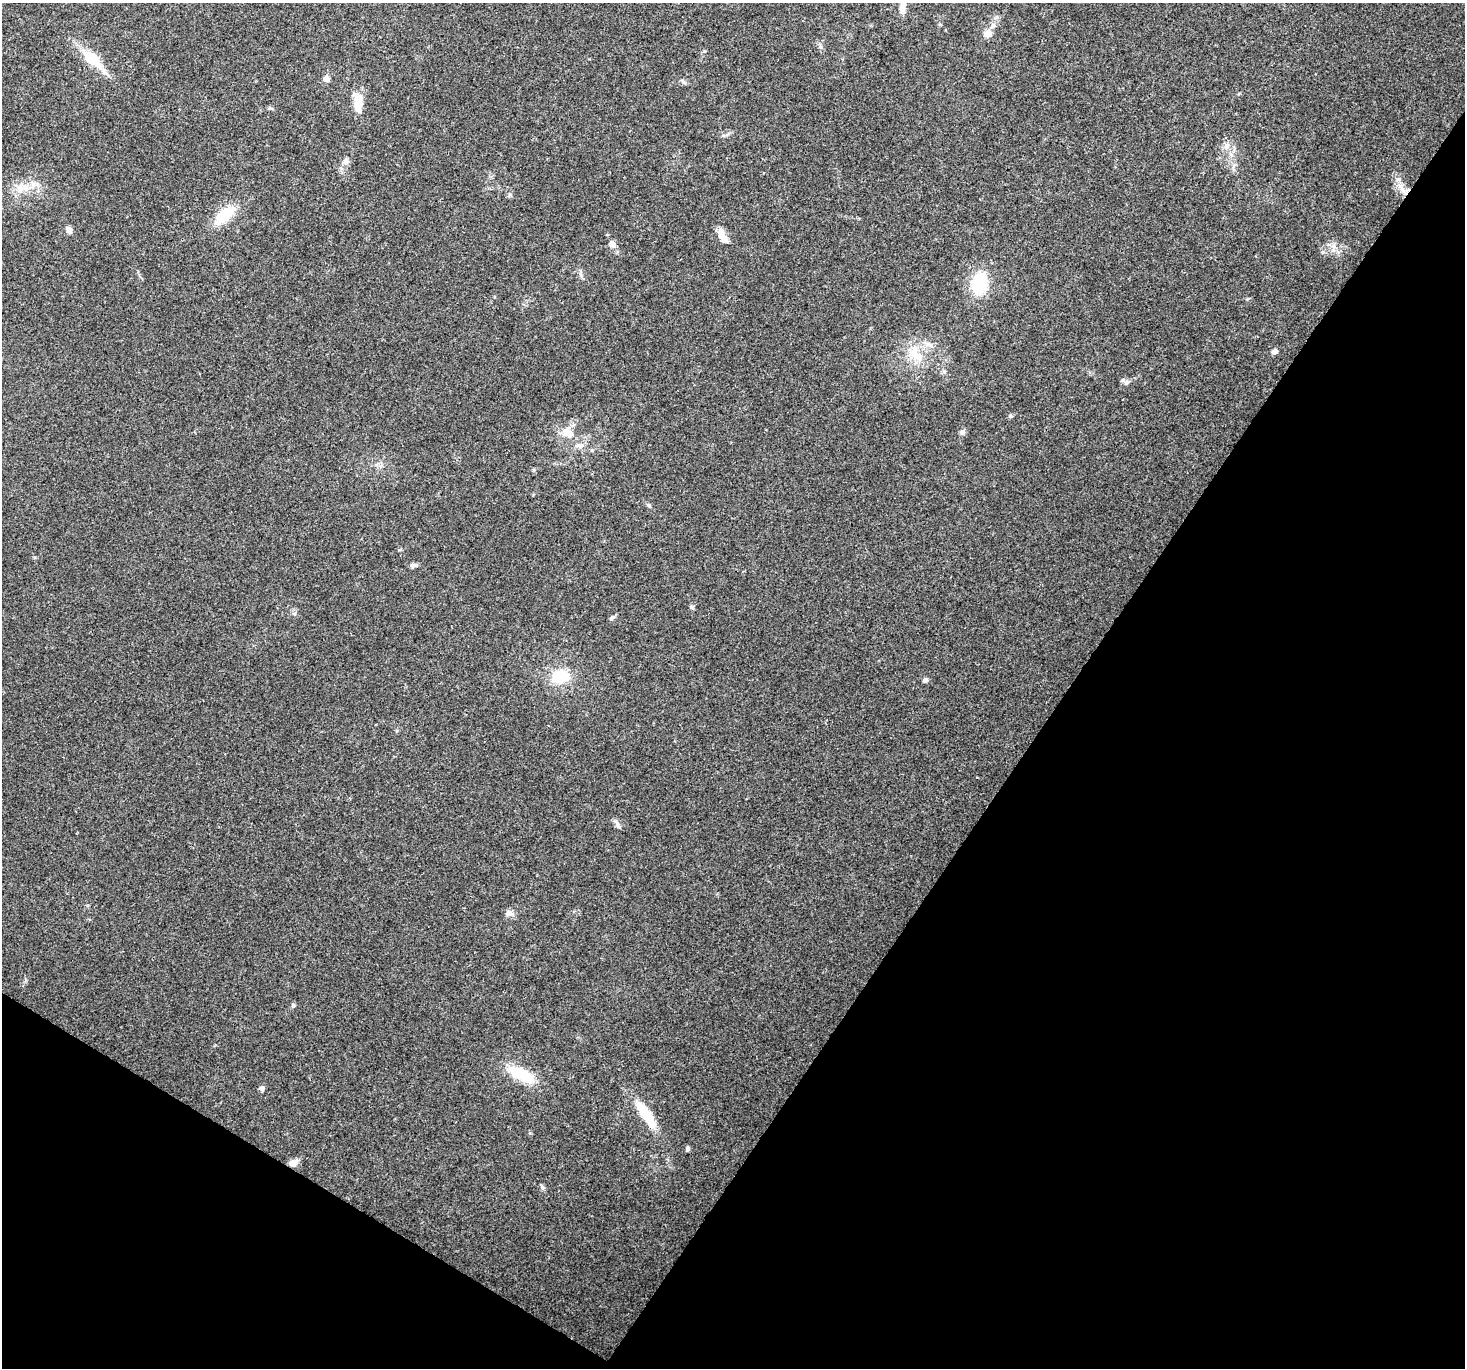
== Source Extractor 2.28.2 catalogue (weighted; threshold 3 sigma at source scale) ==
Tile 15 of 4 x 4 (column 3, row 4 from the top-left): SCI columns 2959-4421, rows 238-1603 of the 5924 x 6005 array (HDU 1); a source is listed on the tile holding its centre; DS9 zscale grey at full resolution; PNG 1467 x 1370 px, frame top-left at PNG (2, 3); no overlay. Shown black and unused: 33% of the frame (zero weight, under 3 of 4 exposures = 5% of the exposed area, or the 3 px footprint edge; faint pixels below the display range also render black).
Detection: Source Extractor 2.28.2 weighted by HDU 2 'WHT'; one run over the whole footprint, this tile lists its part. Background 0.0555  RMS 0.0041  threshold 0.0184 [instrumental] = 3 sigma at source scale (4.5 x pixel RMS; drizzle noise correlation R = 1.50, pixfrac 1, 0.0396/0.0396 arcsec/px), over >= 5 px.
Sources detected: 39; all 39 listed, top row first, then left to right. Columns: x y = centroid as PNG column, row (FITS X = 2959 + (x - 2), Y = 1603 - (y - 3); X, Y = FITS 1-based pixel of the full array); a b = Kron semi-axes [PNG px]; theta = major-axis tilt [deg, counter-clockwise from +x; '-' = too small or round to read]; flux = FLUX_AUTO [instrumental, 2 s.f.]
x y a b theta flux
902 7 13 7 75 3.4
993 26 10 6 59 2
988 34 8 7 - 3.7
92 58 32 13 -42 12
326 79 8 7 - 1.8
358 104 24 10 -82 7.4
346 161 9 8 - 1.6
33 184 11 4 -57 1.5
1401 188 18 5 -57 3.1
20 189 10 8 33 2.9
224 215 25 12 42 13
69 230 7 6 - 2.1
722 236 19 8 -64 4.5
612 244 6 6 - 3.1
1333 246 7 6 - 1.6
979 284 15 10 80 31
1247 299 6 3 18 0.46
929 344 10 5 -26 1.5
1274 351 7 5 30 1.6
916 354 28 13 -64 8.9
1123 380 7 5 -44 1.1
1010 416 5 5 - 0.62
568 432 18 11 -36 5.5
962 432 6 6 - 1
581 445 9 4 -1 1.2
414 565 12 5 -2 1.1
692 607 6 5 - 0.84
612 618 9 5 37 0.85
561 676 18 13 3 14
925 680 5 5 - 1.5
617 824 15 4 -64 1.2
508 913 9 9 - 1.8
293 1005 6 5 - 0.68
521 1074 33 12 -30 15
262 1088 6 6 - 1.3
646 1114 36 10 -56 14
687 1149 7 5 -82 0.77
294 1163 9 6 21 3.6
542 1187 7 5 -48 0.82
Overlapping masked pixels (flux is a lower limit): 1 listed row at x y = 294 1163
Isophote crosses this tile's border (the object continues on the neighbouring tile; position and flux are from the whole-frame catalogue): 1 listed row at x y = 902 7
Unlisted compact peaks at least as high as the median listed source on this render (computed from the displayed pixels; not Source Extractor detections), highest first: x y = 649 505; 704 51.